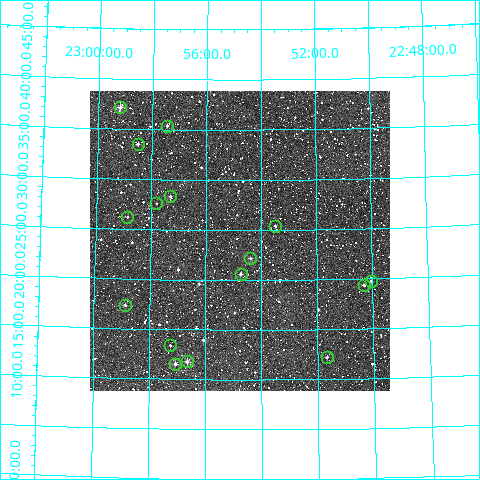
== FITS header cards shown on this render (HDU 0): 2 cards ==
NAXIS1  =                  300
NAXIS2  =                  300

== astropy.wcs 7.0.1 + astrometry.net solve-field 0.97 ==
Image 300 x 300 px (HDU 0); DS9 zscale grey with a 90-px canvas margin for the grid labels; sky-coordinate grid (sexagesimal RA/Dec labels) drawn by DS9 from the SOLVED WCS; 16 Tycho-2 reference stars matched to detected sources circled (green)
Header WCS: RA---TAN/DEC--TAN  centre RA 22:54:46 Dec +79:24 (343.69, +79.40 deg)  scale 6 arcsec/px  FOV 30.0' x 30.0'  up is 0 deg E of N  parity normal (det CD < 0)
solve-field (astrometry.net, Tycho-2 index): VERIFIED the header's WCS against the Tycho-2 star catalogue (16 matches, 0 conflicts) and refined it, rather than solving blind
Solved WCS: RA---TAN-SIP/DEC--TAN-SIP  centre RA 22:54:46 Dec +79:24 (343.69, +79.40 deg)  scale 6 arcsec/px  FOV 30.0' x 30.0'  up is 0 deg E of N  parity normal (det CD < 0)
The solver's refit moves the header's centre by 0.95 arcsec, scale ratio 0.9993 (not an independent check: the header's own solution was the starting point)
Tycho-2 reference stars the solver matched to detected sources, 16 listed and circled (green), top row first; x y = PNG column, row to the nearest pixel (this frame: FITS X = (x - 90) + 1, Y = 300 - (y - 91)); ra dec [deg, ICRS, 3 dp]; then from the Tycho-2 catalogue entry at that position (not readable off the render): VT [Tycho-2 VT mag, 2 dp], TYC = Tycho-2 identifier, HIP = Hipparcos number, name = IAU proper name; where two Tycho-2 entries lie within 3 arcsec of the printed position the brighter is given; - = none
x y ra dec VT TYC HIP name
120 107 344.798 +79.619 10.67 4609-654-1 - -
167 126 344.364 +79.589 11.93 4609-1002-1 - -
138 144 344.628 +79.558 11.62 4609-697-1 - -
170 196 344.326 +79.472 12.38 4609-840-1 - -
156 203 344.450 +79.460 12.11 4609-932-1 - -
127 217 344.712 +79.437 12.78 4609-852-1 - -
275 226 343.371 +79.423 12.19 4609-1381-1 - -
250 258 343.598 +79.370 11.52 4609-1997-1 - -
241 274 343.684 +79.343 11.21 4609-1427-1 - -
371 281 342.510 +79.329 11.62 4609-1529-1 - -
364 285 342.576 +79.323 11.60 4609-1171-1 - -
125 305 344.721 +79.289 11.57 4609-907-1 - -
170 345 344.311 +79.223 12.27 4609-1711-1 - -
327 357 342.916 +79.203 11.48 4609-1587-1 - -
187 361 344.161 +79.197 10.47 4609-2119-1 - -
175 364 344.268 +79.193 10.85 4609-2232-1 - -